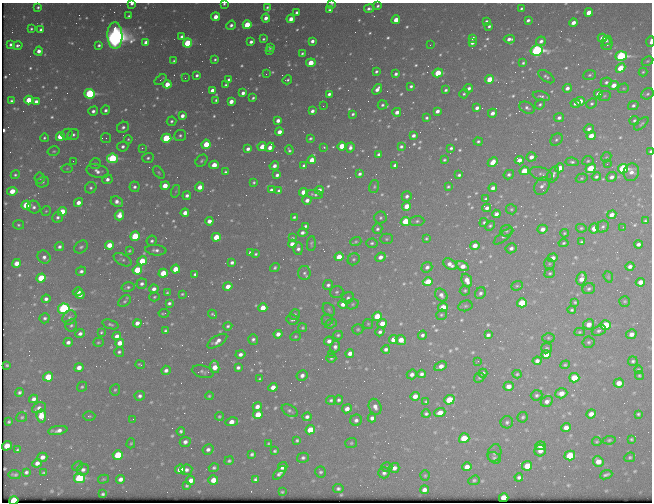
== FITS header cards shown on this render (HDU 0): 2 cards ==
NAXIS1  =                  650 / Width of table row in bytes
NAXIS2  =                  500 / Number of rows in table

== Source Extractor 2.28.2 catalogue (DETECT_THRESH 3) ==
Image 650 x 500 px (HDU 0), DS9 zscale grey, 1 PNG px = 1 image px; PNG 654 x 504 px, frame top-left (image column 1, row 500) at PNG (2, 3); each listed source drawn as its Kron ellipse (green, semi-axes under 4 px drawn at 4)
Background 443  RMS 2.2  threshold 6.53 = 3 sigma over >= 5 px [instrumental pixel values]
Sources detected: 711; of the 711, the 500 brightest by FLUX_AUTO listed and drawn (211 fainter detections omitted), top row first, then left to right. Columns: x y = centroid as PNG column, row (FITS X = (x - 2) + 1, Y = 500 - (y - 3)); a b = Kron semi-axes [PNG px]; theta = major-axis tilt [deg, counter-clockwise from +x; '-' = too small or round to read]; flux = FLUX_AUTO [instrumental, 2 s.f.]
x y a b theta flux
132 4 3 2 - 450
224 4 3 3 - 250
332 4 4 3 - 210
378 6 3 3 - 290
38 7 3 3 - 280
267 7 3 3 - 220
521 8 4 3 - 230
369 9 5 3 - 450
329 10 3 3 - 290
296 12 3 3 - 340
589 12 4 4 - 2400
129 16 3 3 - 260
216 17 4 4 - 1600
266 18 4 4 - 1100
291 19 4 4 - 1600
396 20 4 4 - 2100
528 20 4 3 - 420
486 21 3 3 - 250
573 23 4 3 - 1100
231 25 5 3 - 500
247 25 4 4 - 7100
489 26 3 3 - 290
31 29 3 3 - 240
41 30 3 3 - 340
115 35 13 7 -89 150000
182 37 4 4 - 630
473 38 4 3 - 550
602 38 4 4 - 1500
263 39 3 3 - 210
509 39 5 4 - 760
606 40 5 3 - 290
312 41 4 3 - 630
541 41 5 4 - 640
146 42 4 4 - 990
251 42 4 3 - 520
650 42 5 2 - 680
187 43 4 4 - 7200
472 43 4 3 - 580
10 44 3 3 - 330
607 44 6 5 - 350
18 45 5 3 - 470
99 45 4 4 - 340
430 45 2 2 - 260
270 47 3 3 - 310
270 50 3 3 - 260
537 50 6 5 - 38000
39 51 4 4 - 1000
302 53 3 3 - 240
621 56 6 4 19 26000
215 60 4 3 - 240
174 61 4 3 - 250
647 61 6 4 27 210
311 63 5 4 - 3400
523 63 3 3 - 250
620 68 5 4 - 4000
376 71 3 3 - 310
643 72 4 4 - 210
438 73 5 4 - 5000
266 74 2 2 - 310
396 74 4 3 - 460
197 75 3 3 - 370
590 75 6 5 - 300
546 77 9 5 -35 380
185 78 3 2 - 240
490 79 4 4 - 4100
161 80 7 3 37 290
229 80 3 3 - 400
287 80 5 3 - 290
606 82 5 5 - 390
167 84 4 4 - 2500
226 85 3 3 - 230
614 85 5 4 - 1600
411 86 3 3 - 340
469 88 4 3 - 560
567 88 4 4 - 770
623 88 6 4 19 210
377 89 6 3 52 890
212 90 4 3 - 790
446 90 3 3 - 300
243 93 4 3 - 610
90 94 5 4 - 20000
329 94 4 3 - 470
464 94 5 3 - 250
598 94 4 4 - 1800
647 94 6 5 - 330
541 96 9 4 -13 390
605 96 6 5 - 250
253 98 4 3 - 290
29 100 4 4 - 4100
216 100 3 3 - 290
11 101 3 3 - 290
36 101 4 4 - 640
231 101 4 4 - 1300
580 101 5 4 - 2300
575 103 5 4 - 460
540 104 5 4 - 300
592 104 5 4 - 300
382 105 5 4 - 300
633 105 5 4 - 390
323 106 3 2 - 240
477 108 4 3 - 630
527 108 8 5 -26 470
106 110 5 4 - 430
93 111 5 4 - 590
312 111 4 3 - 630
437 111 4 3 - 670
397 112 4 3 - 870
492 113 5 4 - 840
353 114 3 3 - 310
182 116 4 4 - 950
426 118 3 3 - 270
559 118 5 4 - 550
171 121 5 4 - 330
278 121 4 4 - 920
634 121 5 4 - 290
641 124 9 4 42 240
123 127 6 5 - 510
589 129 5 4 - 480
279 132 4 4 - 1100
67 134 6 5 - 300
73 135 6 5 - 450
180 135 6 5 - 370
413 135 4 3 - 560
60 136 4 4 - 4500
591 136 5 4 - 1800
44 138 4 4 - 240
106 138 5 5 - 250
166 138 5 4 - 13000
310 138 4 3 - 250
128 139 4 4 - 210
556 140 7 5 44 330
478 141 4 4 - 300
206 144 5 4 - 4800
123 146 5 5 - 530
342 146 4 4 - 3300
401 146 4 3 - 330
262 147 4 4 - 1900
270 147 5 4 - 1200
324 147 3 3 - 210
350 147 5 4 - 620
142 148 2 2 - 1000
451 148 4 3 - 340
248 149 4 3 - 620
289 150 5 3 - 310
54 151 6 4 13 220
650 152 4 3 - 380
379 154 3 3 - 390
531 157 5 4 - 980
606 157 5 4 - 190
112 158 5 4 - 15000
148 158 6 4 20 350
312 160 4 4 - 2100
444 160 4 3 - 240
519 160 4 4 - 1200
73 161 2 2 - 200
201 161 7 5 48 330
588 161 5 5 - 240
493 162 5 4 - 1900
572 162 6 4 -6 350
95 164 5 5 - 320
607 164 2 2 - 390
214 165 4 4 - 2400
395 165 4 3 - 560
274 166 5 3 - 760
304 166 4 3 - 370
67 168 6 4 2 210
560 168 4 4 - 2000
591 168 5 4 - 6100
623 169 5 4 - 24000
97 171 11 6 -14 870
524 171 5 4 - 3900
159 172 7 4 -47 270
225 172 3 3 - 310
631 172 9 7 74 1000
360 174 4 3 - 430
542 174 12 6 -18 580
15 175 5 4 - 280
277 175 4 4 - 520
459 175 4 3 - 340
509 175 5 4 - 400
553 175 8 5 63 620
596 177 4 4 - 360
611 177 5 4 - 650
40 178 5 5 - 370
582 178 6 4 17 230
107 179 5 5 - 670
43 182 6 5 - 320
254 182 3 3 - 230
165 186 4 4 - 2300
542 186 10 7 53 680
134 187 5 5 - 490
200 187 4 4 - 1600
374 187 7 5 75 260
448 187 4 4 - 240
91 188 6 5 - 360
493 188 4 4 - 900
271 190 3 3 - 410
319 190 4 4 - 860
12 191 5 4 - 2500
176 191 6 4 71 210
279 191 4 3 - 400
303 192 4 4 - 1800
314 194 8 4 -9 320
187 195 4 4 - 540
407 196 5 5 - 540
486 199 4 3 - 310
307 200 4 4 - 840
117 202 6 5 - 800
78 203 5 4 - 1100
26 205 5 4 - 5200
407 206 4 4 - 2800
34 207 7 6 - 490
487 208 4 4 - 700
511 209 5 5 - 240
46 211 5 5 - 190
62 211 4 4 - 3600
185 213 4 4 - 1300
496 214 4 4 - 820
119 215 5 4 - 1600
612 215 5 4 - 1100
58 217 5 5 - 460
294 217 3 3 - 250
380 218 6 6 - 370
209 221 4 4 - 1100
405 221 5 4 - 6300
417 221 7 5 2 400
645 221 4 3 - 210
484 222 4 3 - 250
18 225 5 4 - 280
305 226 3 3 - 310
490 226 5 4 - 260
603 227 6 5 - 400
623 227 3 2 - 490
581 228 5 4 - 240
594 228 5 4 - 2700
377 229 5 5 - 390
542 229 5 4 - 1000
506 231 6 5 - 290
303 233 5 3 - 540
564 233 4 3 - 190
135 236 5 4 - 5800
503 236 12 4 38 350
216 237 4 4 - 3900
292 238 3 3 - 190
426 238 4 4 - 230
386 239 6 5 - 280
152 241 5 5 - 370
356 242 5 4 - 220
582 242 4 4 - 310
311 243 7 4 86 250
372 243 6 4 2 300
564 243 5 4 - 230
292 244 4 4 - 1300
638 244 4 4 - 630
109 245 4 4 - 2600
475 246 4 4 - 1500
59 247 5 4 - 460
81 247 7 5 38 380
511 248 5 5 - 520
298 249 6 5 - 540
156 250 10 5 -5 590
129 251 3 3 - 200
251 253 4 4 - 620
256 254 3 3 - 240
44 257 7 6 - 640
339 257 4 4 - 2300
380 257 5 4 - 950
553 258 5 4 - 970
354 259 6 5 - 310
123 260 10 5 -29 390
142 261 5 4 - 4300
232 262 4 3 - 440
16 263 4 4 - 1700
450 264 8 5 -33 1100
549 264 6 5 - 240
462 266 6 4 -33 1400
630 266 4 4 - 660
427 267 5 5 - 600
275 268 5 4 - 300
175 269 4 4 - 3000
137 270 5 4 - 6600
81 271 5 4 - 440
163 273 4 4 - 3400
304 273 7 6 - 400
550 273 5 4 - 240
195 274 4 3 - 330
608 277 6 4 -71 190
41 278 5 4 - 6500
581 279 7 4 73 1400
467 280 7 5 -67 1300
428 282 5 4 - 4000
640 282 5 4 - 1300
142 284 5 5 - 500
328 285 5 5 - 430
228 286 5 4 - 1300
517 286 6 4 21 240
128 287 6 4 13 350
154 289 4 4 - 760
589 289 6 5 - 380
465 290 5 5 - 230
78 292 5 3 - 760
337 292 7 6 - 350
167 293 3 3 - 200
480 293 6 5 - 400
182 294 4 3 - 200
80 295 4 4 - 770
441 295 7 5 -50 710
154 297 5 4 - 210
348 298 6 5 - 380
46 299 4 4 - 530
125 301 7 5 43 310
625 301 5 5 - 250
575 302 4 4 - 220
169 303 4 3 - 370
522 303 5 4 - 6300
343 304 5 4 - 1600
352 304 6 5 - 290
465 306 7 5 14 290
263 308 4 4 - 2100
443 308 5 4 - 4400
64 309 6 5 - 34000
329 310 7 5 -57 290
572 310 4 3 - 270
164 313 5 2 - 240
212 314 5 3 - 210
295 314 5 5 - 290
441 315 5 5 - 250
377 316 5 4 - 4300
69 317 7 6 - 480
45 318 5 5 - 340
292 320 6 5 - 360
327 320 6 5 - 250
137 323 4 4 - 910
382 323 5 4 - 1600
110 324 8 4 -18 310
331 324 6 4 21 220
368 324 5 5 - 200
589 324 5 5 - 1500
71 325 6 6 - 360
605 325 5 4 - 11000
228 326 4 4 - 290
303 328 4 4 - 220
358 329 5 5 - 220
166 331 4 3 - 300
599 331 7 5 21 440
380 332 5 4 - 420
579 332 5 4 - 210
101 333 4 3 - 260
80 334 5 4 - 560
278 334 4 4 - 960
631 334 5 4 - 930
338 335 5 4 - 250
422 335 4 4 - 410
488 335 4 4 - 470
117 336 4 4 - 890
295 336 5 4 - 200
548 338 6 4 -2 230
253 339 5 5 - 440
394 339 5 4 - 2100
401 340 6 4 -44 1800
217 341 11 5 31 1000
329 341 4 4 - 710
68 342 4 4 - 600
98 342 5 4 - 210
589 342 6 5 - 310
120 343 4 4 - 1600
335 347 6 5 - 560
547 348 5 5 - 220
386 349 4 4 - 500
119 352 5 5 - 330
350 353 4 4 - 990
240 354 5 4 - 630
331 354 2 2 - 390
546 355 5 4 - 2100
331 358 5 4 - 280
478 361 2 2 - 410
537 361 4 4 - 650
633 361 5 5 - 350
7 365 3 3 - 200
140 365 5 3 - 320
565 365 5 4 - 250
441 366 6 4 26 1200
215 367 6 4 -80 2300
238 367 4 3 - 420
79 368 4 4 - 1300
166 370 5 4 - 560
638 370 4 4 - 220
203 372 11 6 -15 460
483 373 4 4 - 470
412 374 5 4 - 670
421 374 4 4 - 450
517 374 4 3 - 210
302 375 5 5 - 710
639 375 4 4 - 220
48 377 5 4 - 5100
479 378 5 4 - 270
574 378 5 4 - 4000
260 379 3 3 - 200
619 383 5 4 - 1600
509 386 5 4 - 1300
82 387 5 4 - 260
273 387 4 4 - 1200
115 390 5 5 - 260
19 392 4 4 - 360
561 393 6 5 - 1400
537 395 6 5 - 360
140 396 5 5 - 480
209 396 4 4 - 220
415 396 4 4 - 1300
34 399 4 4 - 730
331 400 5 4 - 330
339 400 4 4 - 360
449 400 5 4 - 5900
547 401 6 5 - 740
426 402 3 3 - 250
257 407 4 4 - 860
375 407 8 6 -69 850
39 408 7 5 26 610
347 409 5 4 - 1100
290 411 9 5 -30 400
440 413 5 4 - 1600
258 414 5 4 - 3000
426 414 4 4 - 340
591 414 5 4 - 1100
638 414 4 3 - 250
41 416 6 4 -83 3100
89 416 6 5 - 230
219 416 4 4 - 210
22 417 5 5 - 220
307 417 5 4 - 500
523 417 5 5 - 300
372 418 4 4 - 600
133 419 3 2 - 290
356 420 6 5 - 560
9 421 3 3 - 220
232 422 6 4 12 1500
507 422 6 6 - 370
566 427 5 4 - 1200
58 430 9 4 9 920
310 430 5 4 - 3100
181 431 4 4 - 340
464 438 5 5 - 5400
631 439 3 3 - 200
297 440 4 4 - 270
609 440 6 4 9 240
185 442 5 5 - 650
597 442 5 4 - 210
131 443 5 4 - 200
351 443 6 5 - 260
269 444 3 3 - 230
7 446 5 4 - 2700
540 446 5 4 - 1200
208 449 6 5 - 550
17 450 4 3 - 270
275 451 3 3 - 240
540 451 6 6 - 990
494 453 9 6 73 410
252 454 4 3 - 350
118 455 5 5 - 7100
570 456 5 5 - 7700
42 457 5 4 - 910
630 457 5 4 - 270
303 458 6 5 - 410
494 458 7 5 -31 310
229 461 5 4 - 290
598 461 5 5 - 1800
37 463 5 4 - 800
78 466 5 4 - 210
527 466 5 4 - 3200
283 467 5 4 - 1200
387 467 5 4 - 230
467 467 5 4 - 1200
214 468 5 4 - 330
394 468 5 5 - 740
180 469 5 4 - 2600
83 470 6 5 - 560
186 470 6 5 - 540
26 472 4 3 - 350
321 472 5 5 - 330
43 473 3 3 - 210
279 473 8 4 51 640
384 473 5 5 - 460
15 475 6 3 -5 290
606 475 6 3 21 380
425 476 5 4 - 190
519 477 4 4 - 460
79 478 5 5 - 15000
104 479 5 4 - 220
120 479 4 4 - 810
255 479 4 4 - 370
191 480 5 4 - 1100
213 480 5 4 - 1800
474 480 6 4 19 280
187 486 3 3 - 260
338 489 5 4 - 400
424 490 4 4 - 800
282 492 4 3 - 210
103 494 4 3 - 280
504 498 5 4 - 3200
14 501 5 4 - 11000
At the frame edge (FLAGS 8, measured only in part): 7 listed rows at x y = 132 4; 224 4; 332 4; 650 42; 650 152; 631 172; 14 501
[211 fainter detections neither listed nor drawn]